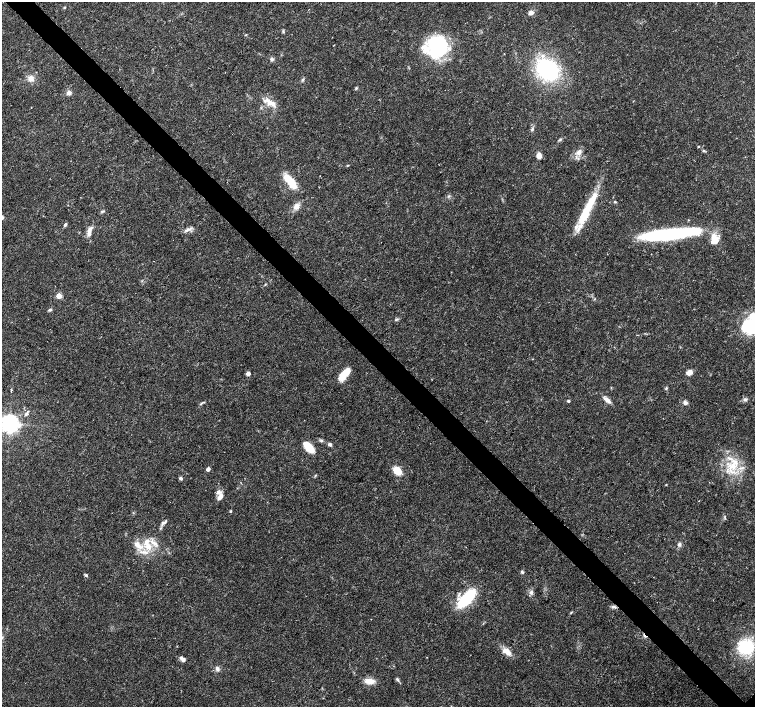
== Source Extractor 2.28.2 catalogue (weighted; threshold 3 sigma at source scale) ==
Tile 11 of 4 x 4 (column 3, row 3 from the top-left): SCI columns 3011-4516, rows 1563-2971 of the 6027 x 6007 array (HDU 1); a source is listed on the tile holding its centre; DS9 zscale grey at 2 x 2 block average (1 PNG px = mean of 2 x 2 image px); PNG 757 x 709 px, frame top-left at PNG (2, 2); no overlay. Shown black and unused: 4% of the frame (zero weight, under 3 of 4 exposures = <1% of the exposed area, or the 3 px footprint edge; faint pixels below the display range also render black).
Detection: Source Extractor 2.28.2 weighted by HDU 2 'WHT'; one run over the whole footprint, this tile lists its part. Background 0.0132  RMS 0.002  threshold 0.00896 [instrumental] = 3 sigma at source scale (4.5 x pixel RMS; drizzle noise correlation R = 1.50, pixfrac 1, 0.0396/0.0396 arcsec/px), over >= 5 px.
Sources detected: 83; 1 cosmic-ray / hot-pixel residue — not listed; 10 inside a brighter listed object's ellipse — not listed separately; the other 72 listed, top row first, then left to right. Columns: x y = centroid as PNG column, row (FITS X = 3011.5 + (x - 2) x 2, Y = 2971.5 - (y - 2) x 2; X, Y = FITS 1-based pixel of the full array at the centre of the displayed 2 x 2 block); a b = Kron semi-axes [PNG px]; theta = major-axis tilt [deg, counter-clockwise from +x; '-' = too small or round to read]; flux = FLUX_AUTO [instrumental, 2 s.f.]
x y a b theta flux
64 7 3 2 - 0.4
531 13 6 5 - 1.7
246 35 3 2 - 0.43
437 47 25 22 82 36
504 54 2 2 - 0.17
272 59 5 4 - 1
547 69 19 14 -42 55
31 78 6 6 - 3
303 80 5 3 - 0.65
356 88 4 3 - 0.55
69 93 5 5 - 1.8
267 100 9 5 -47 2.9
532 129 5 3 - 0.69
560 139 6 3 38 0.67
698 146 3 2 - 0.33
704 150 4 2 - 0.46
579 152 7 6 - 2.5
539 156 4 4 - 5.1
347 165 3 2 - 0.34
290 181 14 6 -51 14
615 202 3 3 - 0.4
296 207 8 7 - 2.6
587 210 46 8 63 19
102 211 5 3 - 0.59
65 225 4 3 - 0.81
187 230 10 3 28 1.5
89 231 15 5 78 2.8
671 234 59 10 7 58
714 240 15 10 83 5.3
265 285 3 2 - 0.3
59 296 3 3 - 10
50 310 5 3 - 0.74
396 319 4 3 - 0.61
753 326 26 15 9 37
689 372 6 5 - 2.8
248 373 3 3 - 3.8
343 375 12 6 54 7.3
666 388 4 3 - 0.55
745 399 6 4 0 1
607 400 11 5 -40 2.4
568 401 2 2 - 1.1
685 402 5 4 - 1.4
201 403 6 2 39 0.61
26 414 6 3 62 0.95
10 424 5 5 - 270
322 440 4 4 - 0.73
330 444 4 4 - 1.2
309 447 13 6 -47 8.6
733 466 10 9 - 7.2
208 469 3 2 - 2.9
397 470 8 6 -48 7.6
315 475 4 3 - 0.48
180 478 4 4 - 0.9
220 496 10 5 59 2.5
230 511 3 3 - 0.47
163 522 9 5 40 1.4
679 544 5 4 - 1.2
137 545 13 6 -39 4.7
148 547 10 8 -18 5.9
522 572 5 4 - 0.67
86 575 5 3 - 0.68
531 592 6 5 - 1.4
466 599 14 6 46 37
614 606 6 4 2 1.1
571 613 3 2 - 0.35
371 619 2 2 - 0.27
746 647 10 8 -3 36
507 651 13 6 -38 4.2
183 660 5 4 - 1.3
217 669 6 5 - 1.3
397 679 6 3 -46 0.8
369 681 13 6 -2 4.1
Overlapping masked pixels (flux is a lower limit): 1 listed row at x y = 614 606
Isophote crosses this tile's border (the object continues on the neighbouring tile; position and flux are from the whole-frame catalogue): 2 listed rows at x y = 753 326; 10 424
Diffuse or blended objects may show on this block-average render without a row.